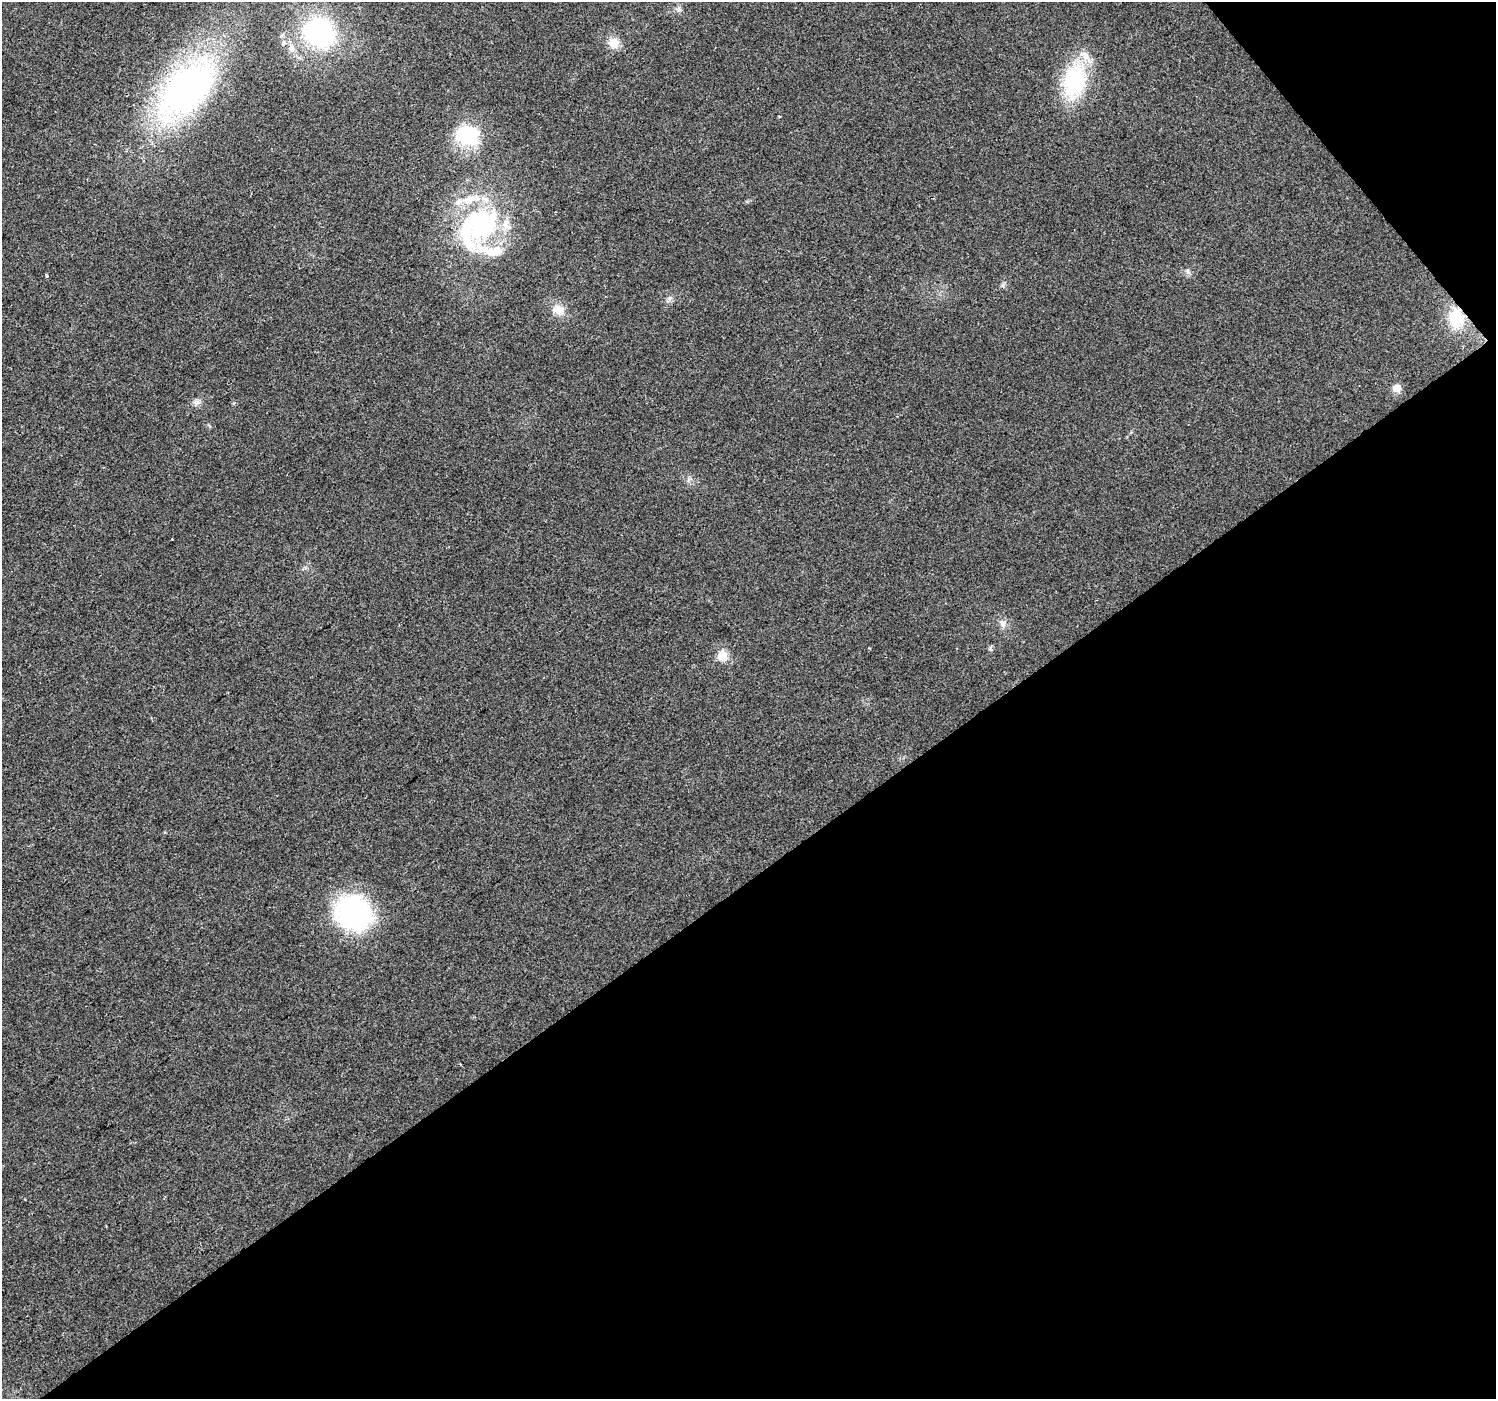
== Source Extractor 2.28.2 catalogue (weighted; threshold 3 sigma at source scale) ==
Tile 12 of 4 x 4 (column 4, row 3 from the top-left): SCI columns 4482-5975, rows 1531-2927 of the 5978 x 5921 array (HDU 1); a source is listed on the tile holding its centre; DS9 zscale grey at full resolution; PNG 1498 x 1401 px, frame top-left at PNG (2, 2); no overlay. Shown black and unused: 40% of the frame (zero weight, under 2 of 3 exposures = <1% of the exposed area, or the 3 px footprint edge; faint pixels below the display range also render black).
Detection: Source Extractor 2.28.2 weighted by HDU 2 'WHT'; one run over the whole footprint, this tile lists its part. Background 0.0727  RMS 0.0088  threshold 0.0398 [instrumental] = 3 sigma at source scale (4.5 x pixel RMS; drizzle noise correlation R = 1.50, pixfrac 1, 0.0396/0.0396 arcsec/px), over >= 5 px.
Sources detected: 26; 2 inside a brighter object's white glare — not listed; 5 inside a brighter listed object's ellipse — not listed separately; the other 19 listed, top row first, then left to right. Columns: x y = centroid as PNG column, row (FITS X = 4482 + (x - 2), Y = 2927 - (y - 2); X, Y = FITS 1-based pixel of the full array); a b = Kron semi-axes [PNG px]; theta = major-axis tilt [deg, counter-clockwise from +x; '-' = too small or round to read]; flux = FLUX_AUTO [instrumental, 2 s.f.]
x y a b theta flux
679 9 8 6 -20 2.5
319 32 29 27 -37 130
614 43 15 13 -62 10
291 48 10 8 -68 5.8
1074 81 33 20 79 83
185 91 86 46 47 270
467 135 20 15 -4 69
479 222 50 31 82 110
1188 271 9 5 -71 2.3
46 276 4 3 - 1.6
670 298 8 5 44 2.4
558 310 16 13 -28 11
1456 318 23 16 -85 32
1396 388 5 5 - 24
197 402 9 4 8 2.8
1003 624 13 7 -69 4.9
722 656 14 13 - 11
353 913 34 29 -39 180
460 1064 3 2 - 0.8
Overlapping masked pixels (flux is a lower limit): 1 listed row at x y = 1456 318